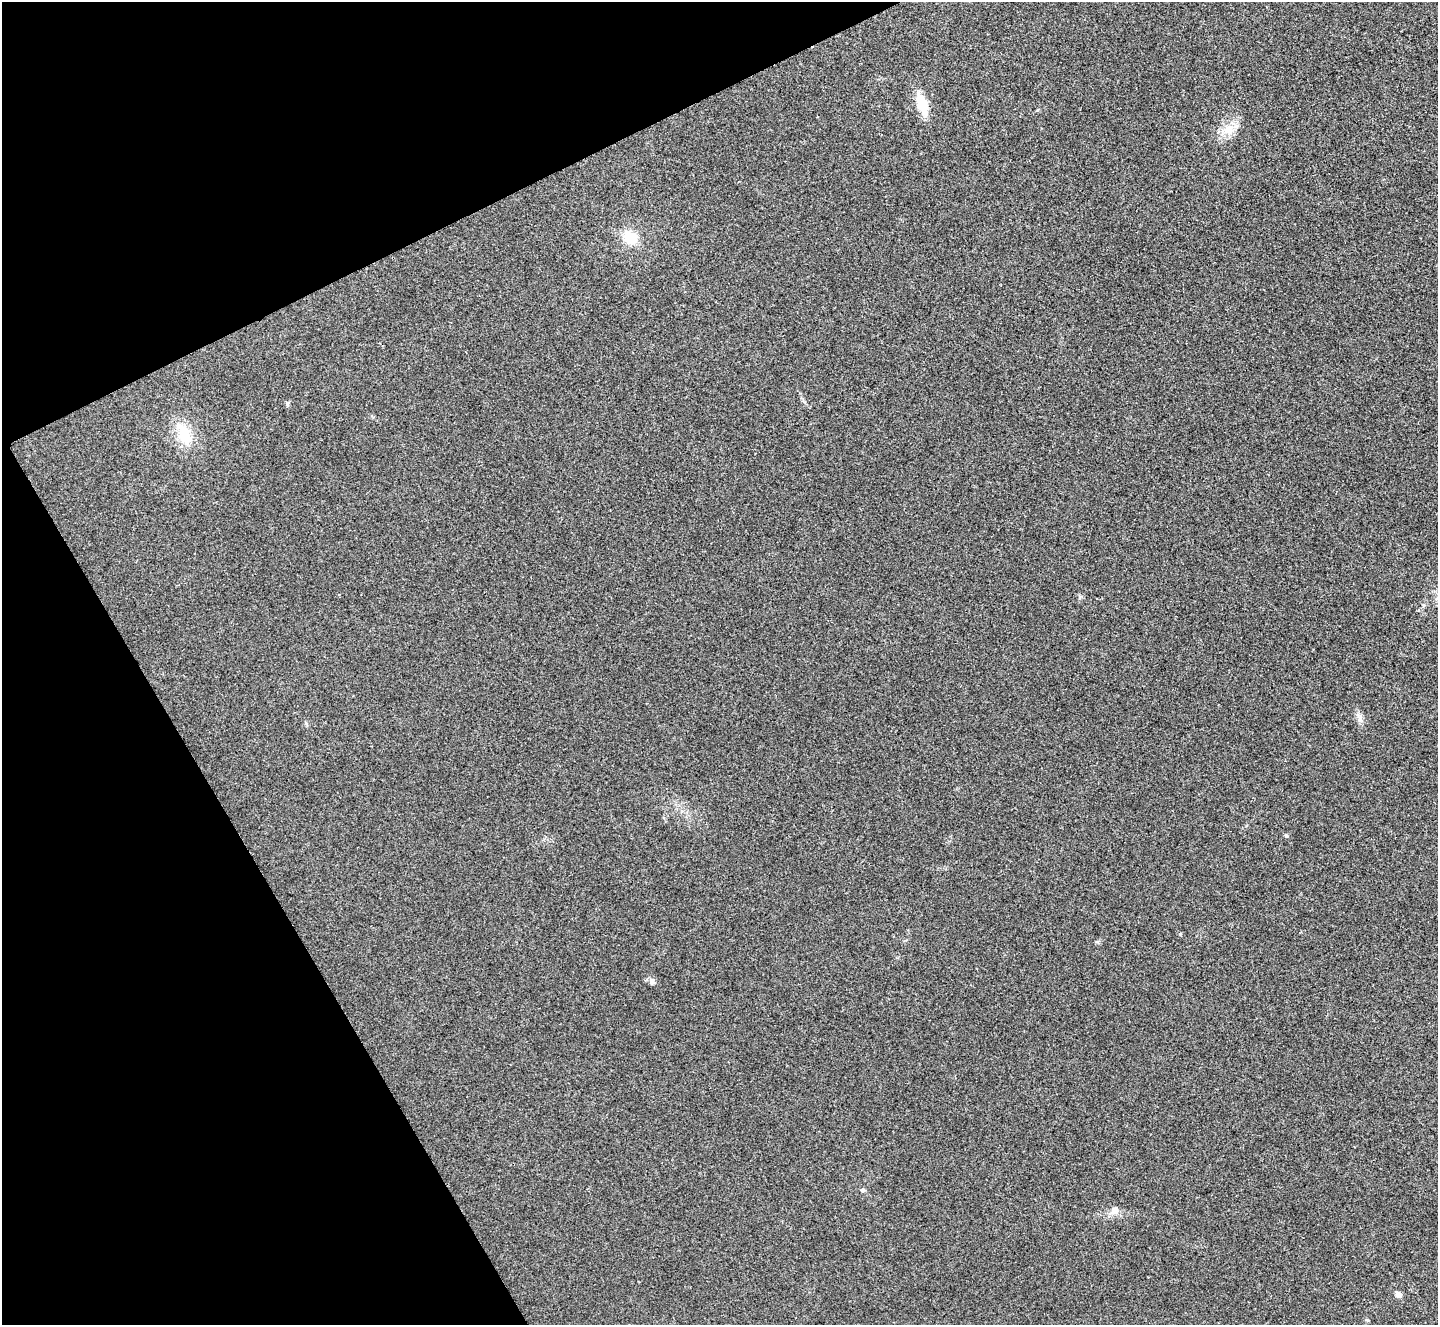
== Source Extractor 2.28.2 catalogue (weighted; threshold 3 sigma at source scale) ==
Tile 5 of 4 x 4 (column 1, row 2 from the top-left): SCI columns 7-1442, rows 2810-4132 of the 5763 x 5753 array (HDU 1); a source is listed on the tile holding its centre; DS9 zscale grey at full resolution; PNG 1440 x 1327 px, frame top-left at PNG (2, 2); no overlay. Shown black and unused: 23% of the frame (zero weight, under 3 of 4 exposures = <1% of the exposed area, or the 3 px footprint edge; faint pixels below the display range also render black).
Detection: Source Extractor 2.28.2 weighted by HDU 2 'WHT'; one run over the whole footprint, this tile lists its part. Background 0.082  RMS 0.0073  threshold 0.0327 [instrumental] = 3 sigma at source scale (4.5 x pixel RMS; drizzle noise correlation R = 1.50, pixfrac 1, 0.05/0.05 arcsec/px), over >= 5 px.
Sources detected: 13; all 13 listed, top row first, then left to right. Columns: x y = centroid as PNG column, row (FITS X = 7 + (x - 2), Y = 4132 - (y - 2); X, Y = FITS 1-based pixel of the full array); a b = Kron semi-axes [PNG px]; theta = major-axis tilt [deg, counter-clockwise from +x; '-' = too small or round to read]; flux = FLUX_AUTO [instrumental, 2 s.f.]
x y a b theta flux
922 104 18 10 -70 22
1228 129 16 13 27 11
630 238 16 13 -24 18
287 403 6 4 90 1.1
184 434 29 17 -81 20
1423 605 6 4 89 1.1
1360 718 13 5 90 2.8
1286 835 6 3 -20 0.87
1097 942 6 4 -18 0.89
652 981 9 7 -65 2.4
863 1190 6 5 - 1.3
1115 1210 8 8 - 4.7
1398 1294 8 6 -58 3
Unlisted compact peaks at least as high as the median listed source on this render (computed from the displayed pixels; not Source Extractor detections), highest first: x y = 1180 934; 1080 597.